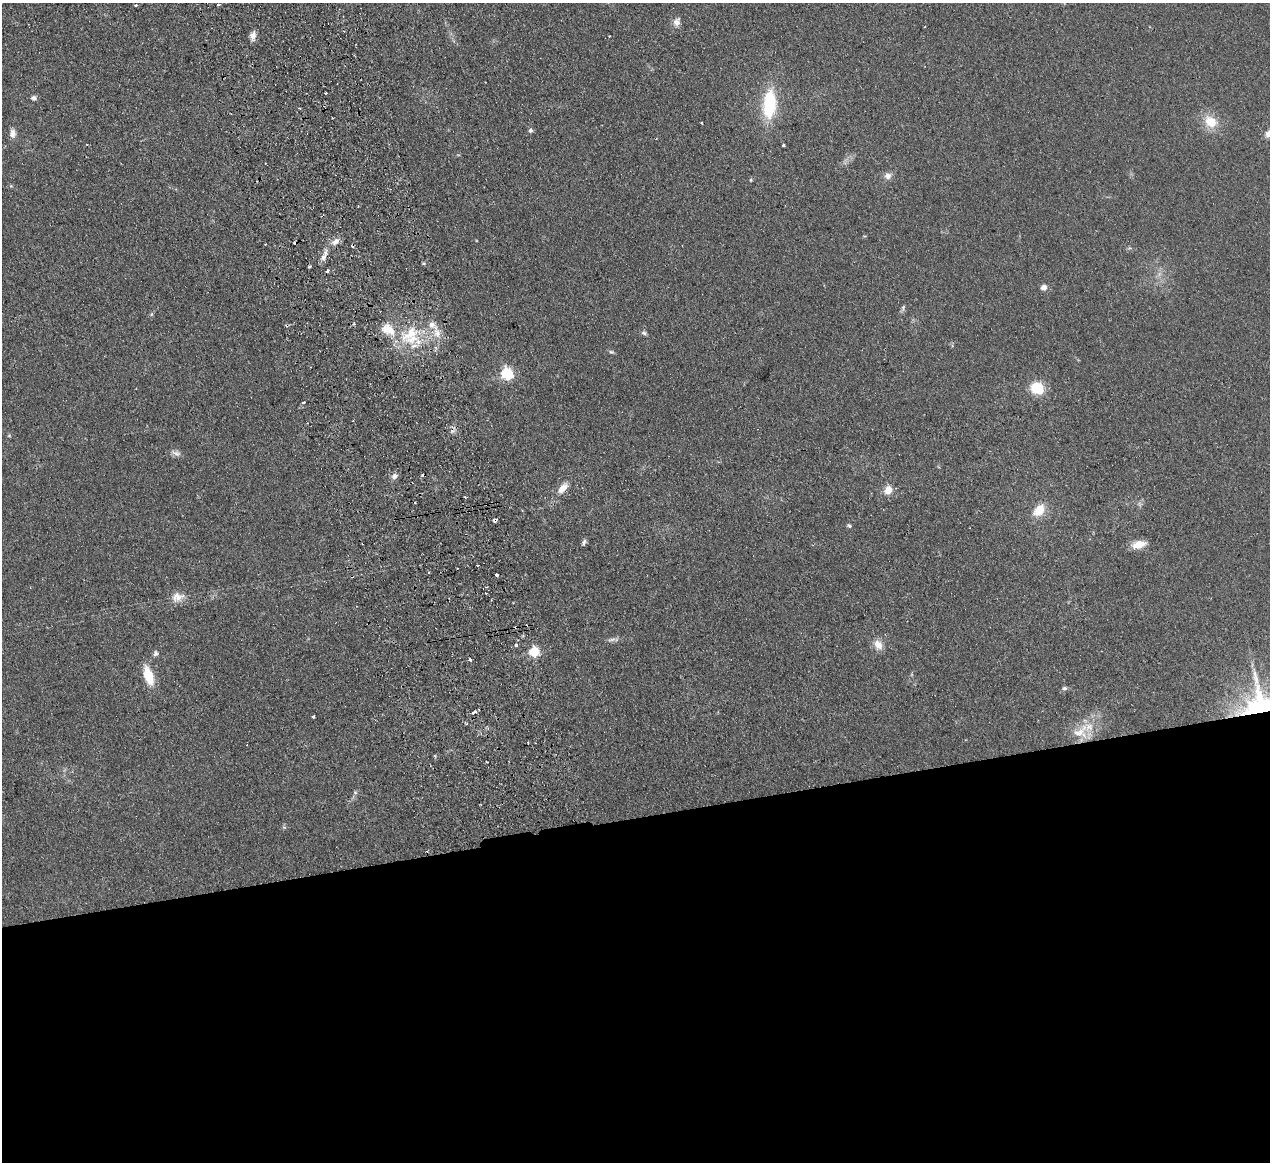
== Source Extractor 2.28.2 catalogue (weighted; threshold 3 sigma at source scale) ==
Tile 15 of 4 x 4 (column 3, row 4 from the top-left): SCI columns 2590-3857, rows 279-1438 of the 5180 x 5078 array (HDU 1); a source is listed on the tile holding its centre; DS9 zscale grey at full resolution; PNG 1272 x 1164 px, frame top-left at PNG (2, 3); no overlay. Shown black and unused: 30% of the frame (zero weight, under 2 of 3 exposures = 3% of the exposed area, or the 3 px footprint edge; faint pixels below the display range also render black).
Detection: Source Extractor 2.28.2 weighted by HDU 2 'WHT'; one run over the whole footprint, this tile lists its part. Background 0.107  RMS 0.011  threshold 0.0476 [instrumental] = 3 sigma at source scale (4.5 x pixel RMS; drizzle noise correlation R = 1.50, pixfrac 1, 0.05/0.05 arcsec/px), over >= 5 px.
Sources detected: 78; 1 too faint to see at this stretch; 11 cosmic-ray / hot-pixel residue — not listed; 5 inside a brighter listed object's ellipse — not listed separately; the other 61 listed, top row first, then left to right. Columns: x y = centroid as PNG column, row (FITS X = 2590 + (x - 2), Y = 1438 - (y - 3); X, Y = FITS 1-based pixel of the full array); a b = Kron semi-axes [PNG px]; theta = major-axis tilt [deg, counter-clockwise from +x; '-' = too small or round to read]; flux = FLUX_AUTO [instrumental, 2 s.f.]
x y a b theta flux
218 4 3 3 - 2.8
136 5 3 2 - 1.4
677 22 11 8 61 5.7
253 36 10 7 82 5.9
609 36 3 2 - 0.78
325 93 3 2 - 1.6
34 98 8 6 -6 2.8
769 104 31 15 85 58
1211 122 18 14 -37 20
701 123 3 2 - 1.1
530 130 6 6 - 2.1
13 133 11 8 -89 5.9
1269 133 11 7 43 6.6
783 145 3 3 - 2.9
888 176 10 9 - 5.2
751 180 5 3 - 1
335 241 12 7 37 6.4
324 256 20 6 69 7.5
424 263 5 3 - 1.3
327 271 4 3 - 5.8
1044 287 6 5 - 6.6
903 308 10 2 90 1.6
151 314 6 4 89 1.4
354 324 4 4 - 1.6
287 325 4 4 - 1.7
411 333 37 19 36 46
644 333 8 5 -11 2.3
611 352 7 5 -19 1.8
507 374 6 5 - 130
1037 388 16 14 -20 23
304 402 3 3 - 3.5
9 436 6 4 0 1.1
176 453 16 6 -19 4.4
395 476 8 6 48 4.4
563 488 15 8 49 11
888 490 8 6 74 15
465 497 3 2 - 1.3
1039 510 15 10 47 19
495 520 4 3 - 8.3
849 525 6 4 -29 2
584 542 9 4 73 2.4
1139 544 15 8 15 14
477 565 3 2 - 1.8
496 574 3 3 - 3.1
178 597 18 12 11 11
612 639 12 5 12 3.2
516 645 3 3 - 6.8
878 645 14 10 -61 9.6
534 652 6 5 - 75
156 653 7 7 - 2.8
470 660 3 3 - 10
148 676 19 9 -72 28
1065 688 7 5 1 2.2
1261 705 33 31 -21 200
474 712 4 3 - 8.5
313 717 3 3 - 2.7
466 724 4 3 - 1.3
1081 732 27 19 26 28
487 762 3 3 - 1.1
355 792 6 5 - 1.7
284 827 5 5 - 1.5
Overlapping masked pixels (flux is a lower limit): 3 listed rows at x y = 287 325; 495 520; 1261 705
Isophote crosses this tile's border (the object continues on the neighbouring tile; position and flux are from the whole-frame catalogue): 2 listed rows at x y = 1269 133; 1261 705